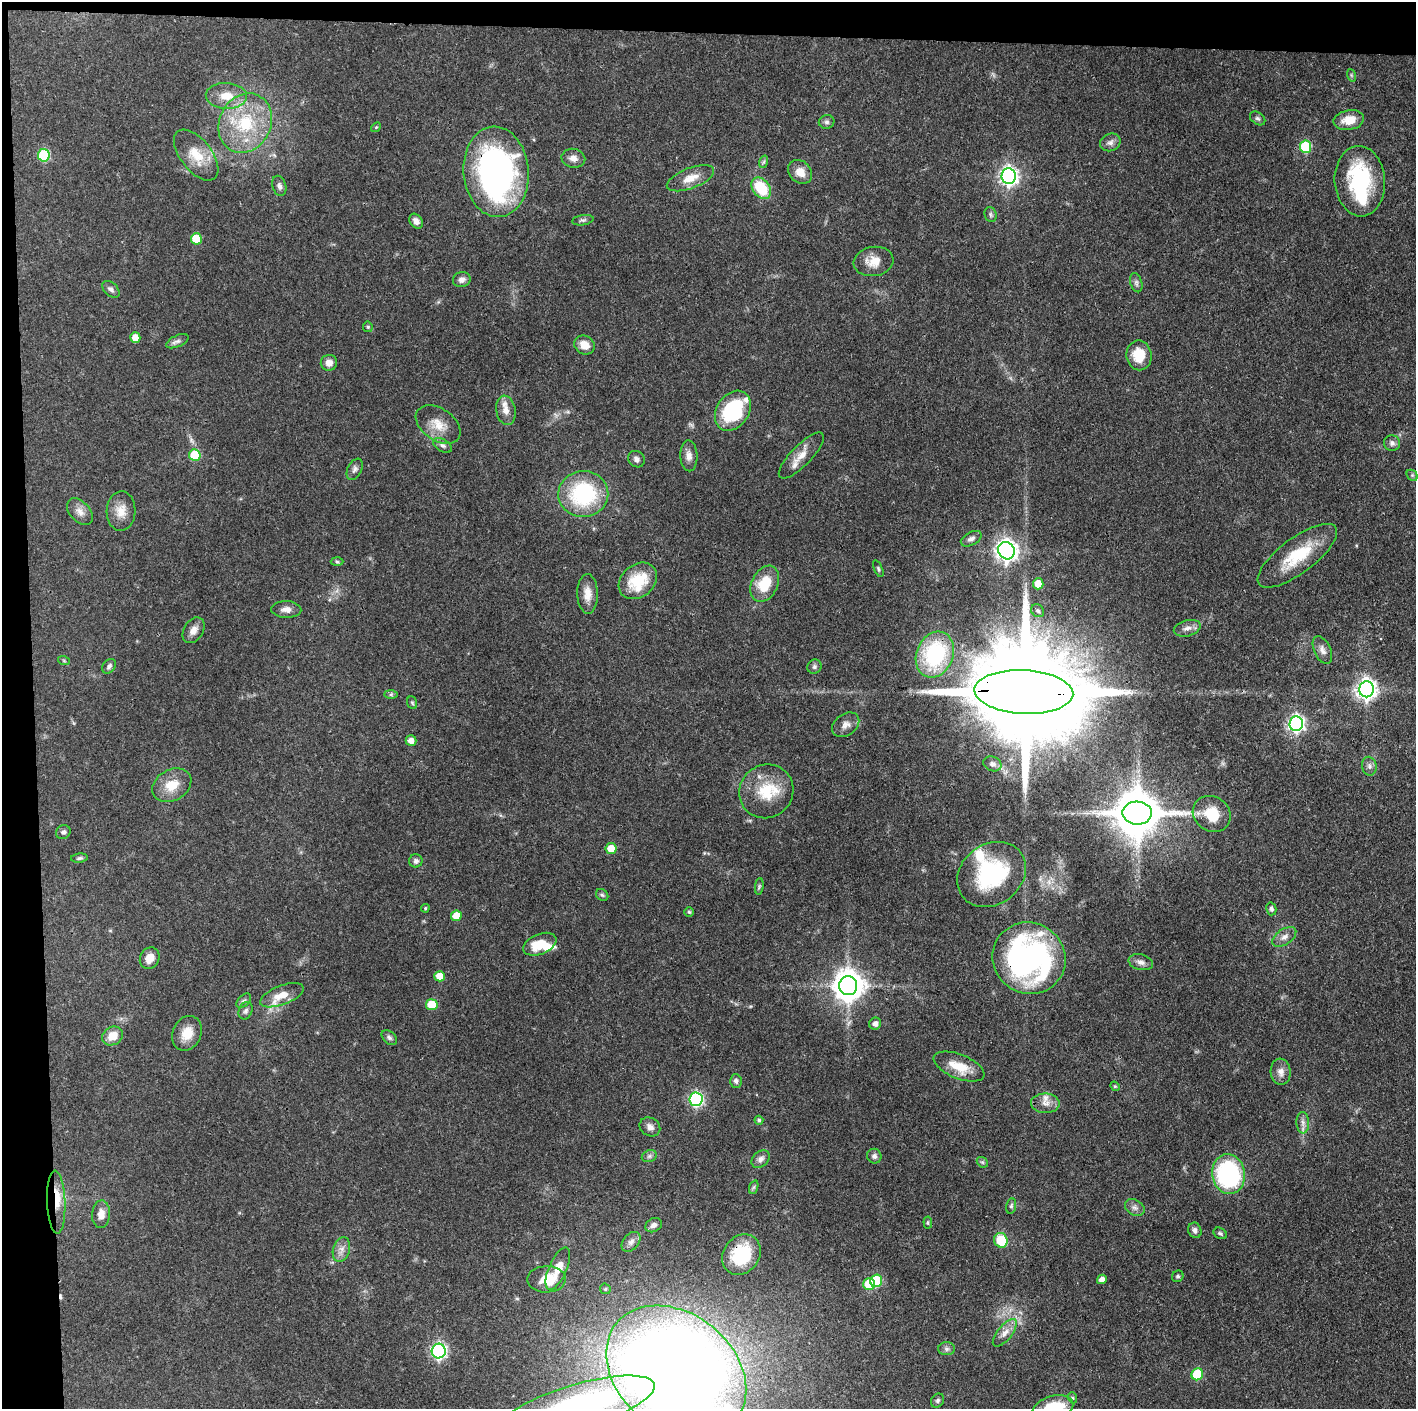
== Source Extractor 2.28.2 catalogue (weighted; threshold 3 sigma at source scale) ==
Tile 1 of 3 x 3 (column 1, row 1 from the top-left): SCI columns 1-1414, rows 2815-4221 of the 4241 x 4221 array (HDU 1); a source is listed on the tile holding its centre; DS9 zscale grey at full resolution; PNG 1418 x 1411 px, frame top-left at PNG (2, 2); each listed source drawn as its Kron ellipse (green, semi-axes under 4 px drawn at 4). Shown black and unused: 5% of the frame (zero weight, under 3 of 4 exposures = <1% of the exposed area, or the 3 px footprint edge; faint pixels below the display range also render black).
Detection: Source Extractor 2.28.2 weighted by HDU 2 'WHT'; one run over the whole footprint, this tile lists its part. Background 0.087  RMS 0.004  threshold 0.0179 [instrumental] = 3 sigma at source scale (4.5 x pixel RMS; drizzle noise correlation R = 1.50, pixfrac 1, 0.05/0.05 arcsec/px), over >= 5 px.
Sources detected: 155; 2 inside a brighter object's white glare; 1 cosmic-ray / hot-pixel residue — neither listed nor drawn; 4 inside a brighter listed object's ellipse — not listed separately; the other 148 listed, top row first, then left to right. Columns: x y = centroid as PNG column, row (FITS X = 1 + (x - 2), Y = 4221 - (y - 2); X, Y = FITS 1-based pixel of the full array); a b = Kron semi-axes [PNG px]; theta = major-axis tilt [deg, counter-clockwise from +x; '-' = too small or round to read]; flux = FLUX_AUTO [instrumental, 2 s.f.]
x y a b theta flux
1351 75 6 4 -72 0.58
226 96 21 13 -3 7.3
1258 118 8 6 -37 0.91
1349 120 15 10 11 6.5
827 122 8 7 - 1.1
245 123 31 25 64 25
376 127 5 4 - 0.45
1110 142 10 8 22 1.8
1305 147 6 5 - 26
44 155 6 5 - 30
196 155 30 15 -52 9.6
573 158 12 9 -12 2.6
763 162 6 4 70 0.65
496 172 45 32 -85 120
800 172 13 10 -44 4.6
1009 176 8 7 - 170
690 178 25 10 21 5.5
1360 181 35 25 -86 35
279 186 10 6 -74 1.6
761 188 12 8 -53 16
990 215 8 5 -73 0.91
583 220 11 5 9 0.96
416 221 8 6 -53 1.9
196 239 5 5 - 12
873 261 20 14 8 5.8
462 280 9 7 19 1.8
1136 283 10 5 -73 1.2
111 289 10 6 -43 1.5
368 327 5 5 - 0.54
135 338 5 5 - 4.9
177 341 12 5 24 1.4
584 345 11 9 -33 4.6
1139 355 15 12 -82 8.9
329 363 8 8 - 2.8
506 410 15 9 -80 3.6
733 411 21 16 56 29
438 425 25 16 -35 7
1392 443 8 7 - 1.5
443 445 10 6 -31 1.2
195 455 6 5 - 17
689 456 15 8 -87 2.7
801 456 30 10 46 5.6
636 459 9 7 -41 1.5
355 469 11 7 63 1.4
1412 475 6 4 -45 0.66
583 494 25 23 6 39
121 511 20 14 88 5.4
80 512 16 10 -46 3
971 539 11 6 28 1.7
1006 551 9 8 - 260
1297 556 48 17 37 19
337 562 6 4 -2 0.56
878 569 9 4 -67 0.66
638 581 21 16 40 15
765 584 19 13 64 12
1038 584 5 5 - 6.8
587 594 20 10 -88 4.5
286 609 15 8 -2 2.6
1038 611 7 6 - 0.85
1187 628 14 8 14 2.4
193 630 14 9 57 3.1
1322 650 15 8 -65 2.4
935 654 24 18 68 38
64 661 6 3 -19 0.45
109 666 8 6 49 1
814 667 7 6 - 1.1
1366 689 8 7 - 210
1024 692 49 22 -3 17000
391 694 7 4 0 0.69
412 703 6 5 - 0.59
1296 724 7 7 - 130
846 725 15 10 36 2.8
411 741 5 5 - 3
992 764 9 7 -23 1.5
1369 766 9 7 -79 1.4
172 785 21 15 30 8
766 791 28 26 41 16
1137 813 15 11 -1 2000
1212 814 20 17 -36 11
63 832 7 6 - 1.1
611 848 5 5 - 6.2
79 858 8 4 6 0.81
416 861 7 6 - 1.2
991 874 36 30 37 40
759 886 8 3 85 0.61
602 895 7 5 -42 0.78
425 908 4 4 - 0.44
1271 909 6 5 - 0.91
689 912 5 5 - 0.57
456 916 5 5 - 6.9
1284 937 14 7 35 2.4
540 944 17 10 23 8.9
150 958 11 9 61 3.8
1029 958 37 35 -32 110
1141 962 12 7 -14 2
440 976 5 5 - 6.9
848 986 9 9 - 670
282 995 23 9 21 6.4
244 1001 9 5 43 0.95
432 1005 5 5 - 13
246 1011 9 6 67 1.2
875 1024 6 6 - 2.2
187 1033 18 14 64 6.7
113 1036 11 9 32 6.1
389 1038 9 6 -41 1.1
959 1066 27 12 -22 8.6
1281 1072 13 10 -84 2.7
736 1081 6 6 - 1.3
1115 1086 5 4 - 0.48
696 1099 7 6 - 70
1045 1103 14 10 -1 3.1
759 1120 4 4 - 0.7
1303 1123 11 6 -87 1.9
650 1127 11 9 -33 2.2
649 1156 8 6 21 1
874 1156 7 7 - 1.3
761 1159 10 7 42 1.7
982 1162 6 4 -43 0.67
1228 1174 20 16 -81 50
754 1187 7 4 71 0.65
56 1202 31 9 -88 7.9
1011 1206 8 5 79 0.85
1135 1208 10 7 -31 1.7
101 1214 14 9 86 3.8
928 1223 6 4 -84 0.5
654 1225 8 6 29 1.7
1195 1230 8 6 -71 1.6
1220 1233 7 5 -31 0.84
1001 1240 7 6 - 13
631 1242 11 7 48 1.8
341 1250 12 8 73 2.7
741 1255 21 18 53 17
558 1269 23 9 66 6
1178 1276 6 5 - 0.78
546 1279 19 13 2 8
1102 1279 5 4 - 1.9
876 1281 6 6 - 23
869 1284 6 5 - 18
605 1289 5 5 - 0.56
1005 1333 17 7 51 3.2
947 1349 8 6 0 1.2
439 1351 7 7 - 89
676 1372 77 58 -39 900
1197 1374 6 5 - 24
1073 1398 5 3 - 0.46
937 1401 7 6 - 0.93
578 1406 80 22 16 110
1053 1408 21 12 16 19
Overlapping masked pixels (flux is a lower limit): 7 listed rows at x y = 496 172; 1024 692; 1029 958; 56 1202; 741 1255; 676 1372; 578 1406
Isophote crosses this tile's border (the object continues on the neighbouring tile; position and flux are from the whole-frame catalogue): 3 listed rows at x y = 676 1372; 578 1406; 1053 1408